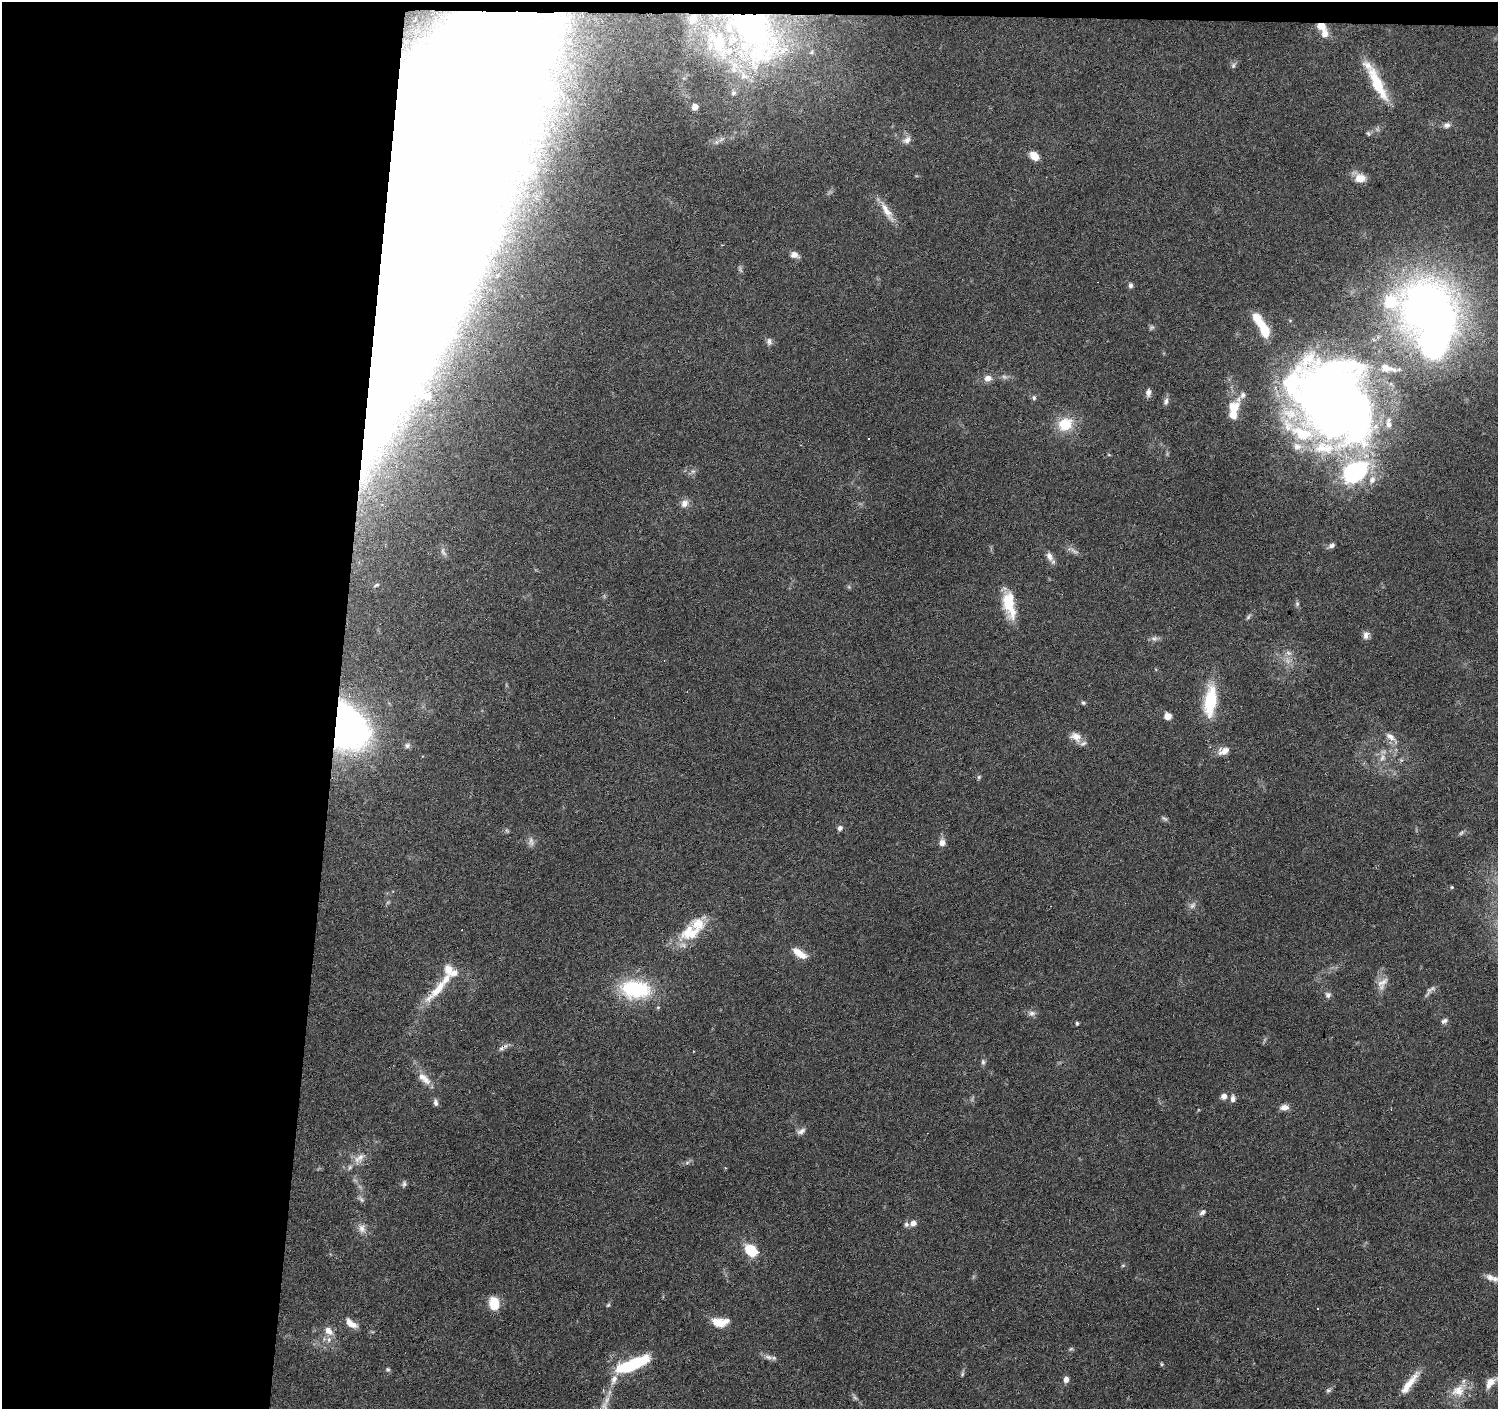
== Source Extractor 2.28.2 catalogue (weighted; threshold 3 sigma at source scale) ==
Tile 1 of 3 x 3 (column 1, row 1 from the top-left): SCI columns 1-1496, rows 3043-4449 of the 4493 x 4730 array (HDU 1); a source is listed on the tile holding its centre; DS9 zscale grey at full resolution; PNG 1500 x 1411 px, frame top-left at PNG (2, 2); no overlay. Shown black and unused: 23% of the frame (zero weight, under 3 of 6 exposures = <1% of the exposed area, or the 3 px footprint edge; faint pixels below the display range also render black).
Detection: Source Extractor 2.28.2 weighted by HDU 2 'WHT'; one run over the whole footprint, this tile lists its part. Background 0.0874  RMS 0.0044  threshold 0.0182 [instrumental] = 3 sigma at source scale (4.09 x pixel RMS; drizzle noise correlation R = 1.36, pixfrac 0.8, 0.0396/0.0396 arcsec/px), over >= 5 px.
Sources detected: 163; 11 too faint to see at this stretch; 17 inside a brighter object's white glare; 5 cosmic-ray / hot-pixel residue — not listed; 20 inside a brighter listed object's ellipse — not listed separately; the other 110 listed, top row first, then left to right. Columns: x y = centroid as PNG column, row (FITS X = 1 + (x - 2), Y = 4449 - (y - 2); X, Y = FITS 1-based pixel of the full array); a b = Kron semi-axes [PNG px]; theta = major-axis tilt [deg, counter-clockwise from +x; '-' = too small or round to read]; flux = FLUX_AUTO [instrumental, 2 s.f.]
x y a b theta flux
693 19 16 11 62 5.2
1321 26 9 7 -6 4.2
753 32 85 49 -64 140
1325 34 11 8 -87 4
812 52 6 4 71 0.53
1233 65 10 6 60 1.2
1377 83 44 11 -63 17
733 93 8 7 - 1.4
695 107 5 5 - 2.9
1447 125 9 7 13 1.9
1368 133 7 5 -57 0.75
721 139 13 6 34 2.1
907 140 13 8 33 2.4
1034 156 11 7 -40 4.8
1360 178 14 10 -34 5.7
887 211 35 8 -58 6
794 255 10 7 -19 2.6
1130 285 7 5 -87 1.2
421 294 222 61 71 2000
1425 308 40 37 24 320
1264 330 17 8 -65 14
769 341 10 8 -82 1.6
1394 370 9 6 -36 1.4
988 378 10 8 8 3.1
1148 392 10 7 84 1.8
1034 398 7 6 - 1
1335 399 83 50 67 350
1166 401 11 6 76 1.6
1234 408 18 14 75 7.7
1388 423 13 6 -86 1.6
1065 424 18 15 37 12
869 438 2 2 - 0.35
1109 455 5 3 - 0.4
693 471 6 6 - 1.1
1354 472 39 27 35 45
685 503 11 9 61 2.8
1331 546 11 6 28 1.6
1074 551 18 6 -32 2.1
443 552 13 6 -65 1.5
1049 556 13 8 -68 2.7
376 585 8 4 25 0.63
1009 604 35 13 -78 15
1297 604 7 6 - 0.93
1248 617 9 5 54 0.91
1366 635 10 8 75 2.2
1154 638 10 7 -8 1.5
1289 653 9 7 -31 1.9
1210 701 40 14 83 21
1083 703 6 6 - 0.77
1168 716 7 6 - 3.6
344 726 33 25 -58 260
1076 737 17 12 -37 4.4
1391 737 21 8 -42 3.8
407 745 9 7 17 1.3
1224 751 15 9 19 4.5
1382 758 13 9 73 3.4
979 777 6 5 - 0.7
1164 818 10 5 -32 1
840 828 7 6 - 1.5
507 830 7 4 -69 0.67
1462 832 8 4 55 0.88
942 843 10 8 -87 2.8
1452 887 5 4 - 0.48
1192 905 12 8 46 2
690 933 31 20 20 16
799 953 19 8 -33 5.7
1382 984 21 12 62 4.6
438 989 45 11 47 13
635 989 36 22 -5 35
1429 990 18 6 62 1.6
1328 995 8 8 - 1.6
1032 1013 11 7 0 1.9
1444 1021 9 6 28 1.3
1077 1023 4 4 - 0.71
503 1047 16 6 32 2
983 1062 9 5 -76 1.1
424 1078 22 10 -40 5.1
1224 1096 9 8 - 2
1233 1098 10 6 87 1.8
436 1103 9 5 -79 1.6
1284 1107 11 7 7 2.7
801 1131 12 7 24 1.9
359 1158 22 12 45 5.5
687 1163 7 4 1 0.88
404 1184 9 6 73 1.1
361 1199 12 6 -43 1.3
1203 1212 9 6 38 1.5
913 1223 8 7 - 2.4
362 1229 14 11 -71 3.3
751 1250 14 10 -43 12
1123 1265 6 4 1 0.55
1490 1277 13 9 -31 2.9
494 1303 12 9 -78 12
608 1305 6 4 44 0.63
1318 1308 2 2 - 0.36
719 1322 19 10 -2 7.8
351 1323 17 8 -35 3.9
329 1331 12 8 -42 3.7
1071 1349 7 5 22 0.74
768 1357 14 7 -21 2.2
633 1364 36 10 22 30
1162 1364 5 4 - 0.53
388 1369 6 6 - 0.74
962 1374 11 4 77 0.93
1066 1379 7 6 - 2.3
1491 1382 16 8 42 5.3
1410 1383 36 8 52 7.5
1328 1390 8 6 34 1
1458 1390 27 16 41 8.8
604 1406 19 11 79 5.3
Overlapping masked pixels (flux is a lower limit): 6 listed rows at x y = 693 19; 1321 26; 753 32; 421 294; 344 726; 503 1047
Isophote crosses this tile's border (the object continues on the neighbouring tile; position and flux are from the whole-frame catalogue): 2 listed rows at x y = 1491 1382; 604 1406